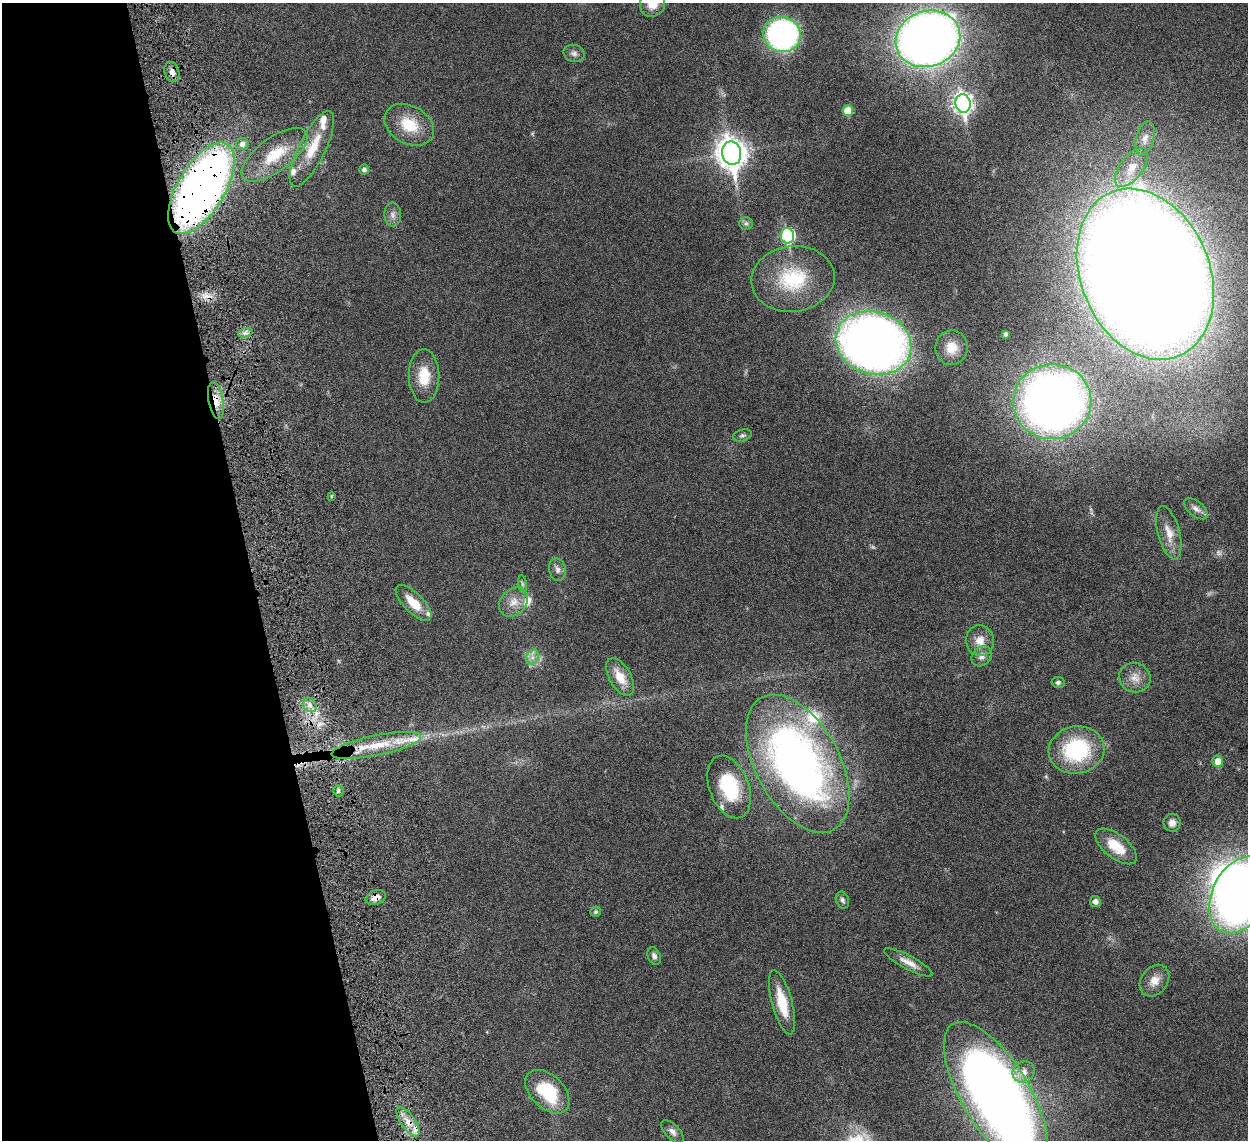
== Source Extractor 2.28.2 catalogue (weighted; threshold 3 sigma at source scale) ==
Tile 5 of 4 x 4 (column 1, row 2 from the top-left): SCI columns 88-1333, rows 2632-3769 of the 5157 x 5153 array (HDU 1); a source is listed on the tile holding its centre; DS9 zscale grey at full resolution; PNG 1250 x 1142 px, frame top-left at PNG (2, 3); each listed source drawn as its Kron ellipse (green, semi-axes under 4 px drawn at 4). Shown black and unused: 20% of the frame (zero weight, under 6 of 12 exposures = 7% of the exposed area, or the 3 px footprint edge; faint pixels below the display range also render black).
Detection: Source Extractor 2.28.2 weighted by HDU 2 'WHT'; one run over the whole footprint, this tile lists its part. Background 0.0352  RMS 0.0025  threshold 0.0103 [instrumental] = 3 sigma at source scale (4.09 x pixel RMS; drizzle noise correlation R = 1.36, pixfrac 0.8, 0.05/0.05 arcsec/px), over >= 5 px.
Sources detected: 78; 2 too faint to see at this stretch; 1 inside a brighter object's white glare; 1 cosmic-ray / hot-pixel residue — neither listed nor drawn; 9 inside a brighter listed object's ellipse — not listed separately; the other 65 listed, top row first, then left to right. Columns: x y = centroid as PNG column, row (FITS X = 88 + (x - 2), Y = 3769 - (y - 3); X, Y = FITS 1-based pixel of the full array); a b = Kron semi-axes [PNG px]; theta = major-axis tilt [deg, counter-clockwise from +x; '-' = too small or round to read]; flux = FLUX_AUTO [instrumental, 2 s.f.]
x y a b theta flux
652 4 13 12 - 3.2
782 34 19 17 -23 57
928 39 33 28 20 200
574 53 10 8 -14 0.95
172 72 10 7 -71 1.2
963 103 9 7 -80 91
848 111 5 5 - 4.1
409 125 26 19 -29 6.9
1145 138 17 8 76 1.9
242 144 6 6 - 1.1
312 149 42 13 63 6.7
732 153 12 9 -77 280
275 155 39 16 36 8.3
1132 168 23 11 53 3.7
364 169 5 5 - 0.69
201 188 51 23 59 180
393 215 12 8 -87 1.2
746 223 6 6 - 0.54
788 236 8 6 -79 30
1145 274 89 64 -67 830
793 279 42 33 7 15
245 333 7 4 18 0.71
1006 334 4 4 - 0.79
873 343 38 31 -17 170
952 348 17 16 - 3.9
424 376 27 15 -89 5.6
216 401 19 7 -79 3.3
1052 402 39 37 6 180
742 435 9 6 18 0.52
331 496 4 4 - 0.24
1196 509 14 7 -40 1.2
1169 533 27 11 -75 3.3
557 570 11 8 -77 1.1
522 584 8 4 -82 0.42
514 602 16 12 46 2.5
414 603 23 9 -45 4.4
980 641 15 14 - 2.7
982 656 11 9 42 1.2
532 657 8 6 60 0.91
620 677 21 10 -60 3.6
1135 678 16 14 -29 2.5
1058 682 6 5 - 0.53
310 705 7 6 - 0.93
376 745 46 10 12 8
1077 750 28 23 10 19
1218 761 6 5 - 2.4
798 764 75 42 -61 120
729 787 32 19 -69 12
338 791 5 5 - 0.4
1172 823 9 8 - 1.4
1116 846 24 12 -38 5.6
1240 895 41 27 63 170
376 898 10 7 20 1.9
842 900 9 6 -67 0.61
1095 902 5 5 - 1.1
596 912 5 5 - 0.42
654 956 9 6 -68 0.84
908 962 27 7 -28 2
1154 981 17 13 52 2.4
782 1002 33 10 -75 6.4
1024 1072 11 10 - 1.9
547 1092 26 16 -44 12
996 1094 82 34 -59 240
408 1122 17 7 -55 2.5
672 1132 14 7 -46 1.1
Overlapping masked pixels (flux is a lower limit): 5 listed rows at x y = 172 72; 201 188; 216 401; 376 898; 408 1122
Isophote crosses this tile's border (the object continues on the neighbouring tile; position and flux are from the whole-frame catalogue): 3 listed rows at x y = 652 4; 1240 895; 996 1094